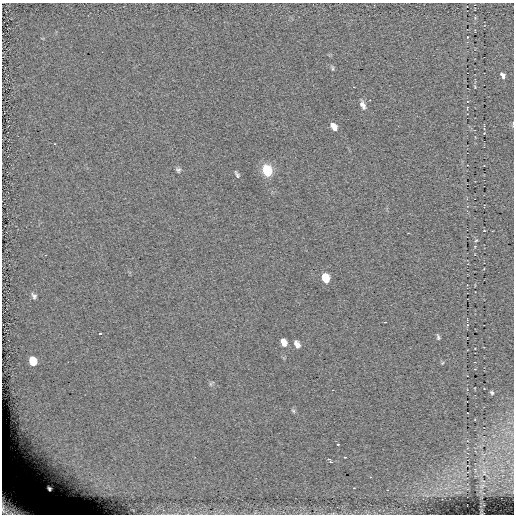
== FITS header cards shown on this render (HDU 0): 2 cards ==
NAXIS1  =                  512
NAXIS2  =                  512

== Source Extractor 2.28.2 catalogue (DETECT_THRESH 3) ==
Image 512 x 512 px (HDU 0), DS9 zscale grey, 1 PNG px = 1 image px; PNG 516 x 516 px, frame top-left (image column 1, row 512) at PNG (2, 3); no overlay
Background -3.73e-04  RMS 7.5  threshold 22.4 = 3 sigma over >= 5 px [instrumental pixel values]
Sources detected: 29; all 29 listed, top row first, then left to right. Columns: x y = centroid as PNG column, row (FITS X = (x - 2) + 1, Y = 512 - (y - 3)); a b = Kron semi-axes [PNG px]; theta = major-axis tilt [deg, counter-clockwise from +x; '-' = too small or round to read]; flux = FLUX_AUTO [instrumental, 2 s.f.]
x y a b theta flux
467 37 3 2 - 250
332 68 9 3 -85 790
502 75 6 4 -59 1700
363 105 11 6 -69 2500
513 124 7 2 -87 480
334 126 8 5 -52 4200
178 170 7 6 - 1100
267 170 12 9 -69 12000
237 174 8 4 -61 1000
484 231 3 2 - 270
476 240 5 3 - 460
325 278 8 6 -67 11000
34 296 7 5 -51 1300
467 325 4 2 - 410
100 334 3 2 - 690
438 337 7 3 -74 870
284 342 8 5 -68 3200
297 344 7 5 -62 2600
33 361 7 6 - 9200
442 363 6 3 70 480
211 384 9 4 49 830
492 393 4 3 - 690
293 411 6 5 - 810
338 444 3 2 - 930
345 457 3 2 - 430
330 461 6 3 -53 3000
49 488 5 4 - 1400
354 488 2 2 - 280
11 506 28 19 -34 37000
At the frame edge (FLAGS 8, measured only in part): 2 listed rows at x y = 513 124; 11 506